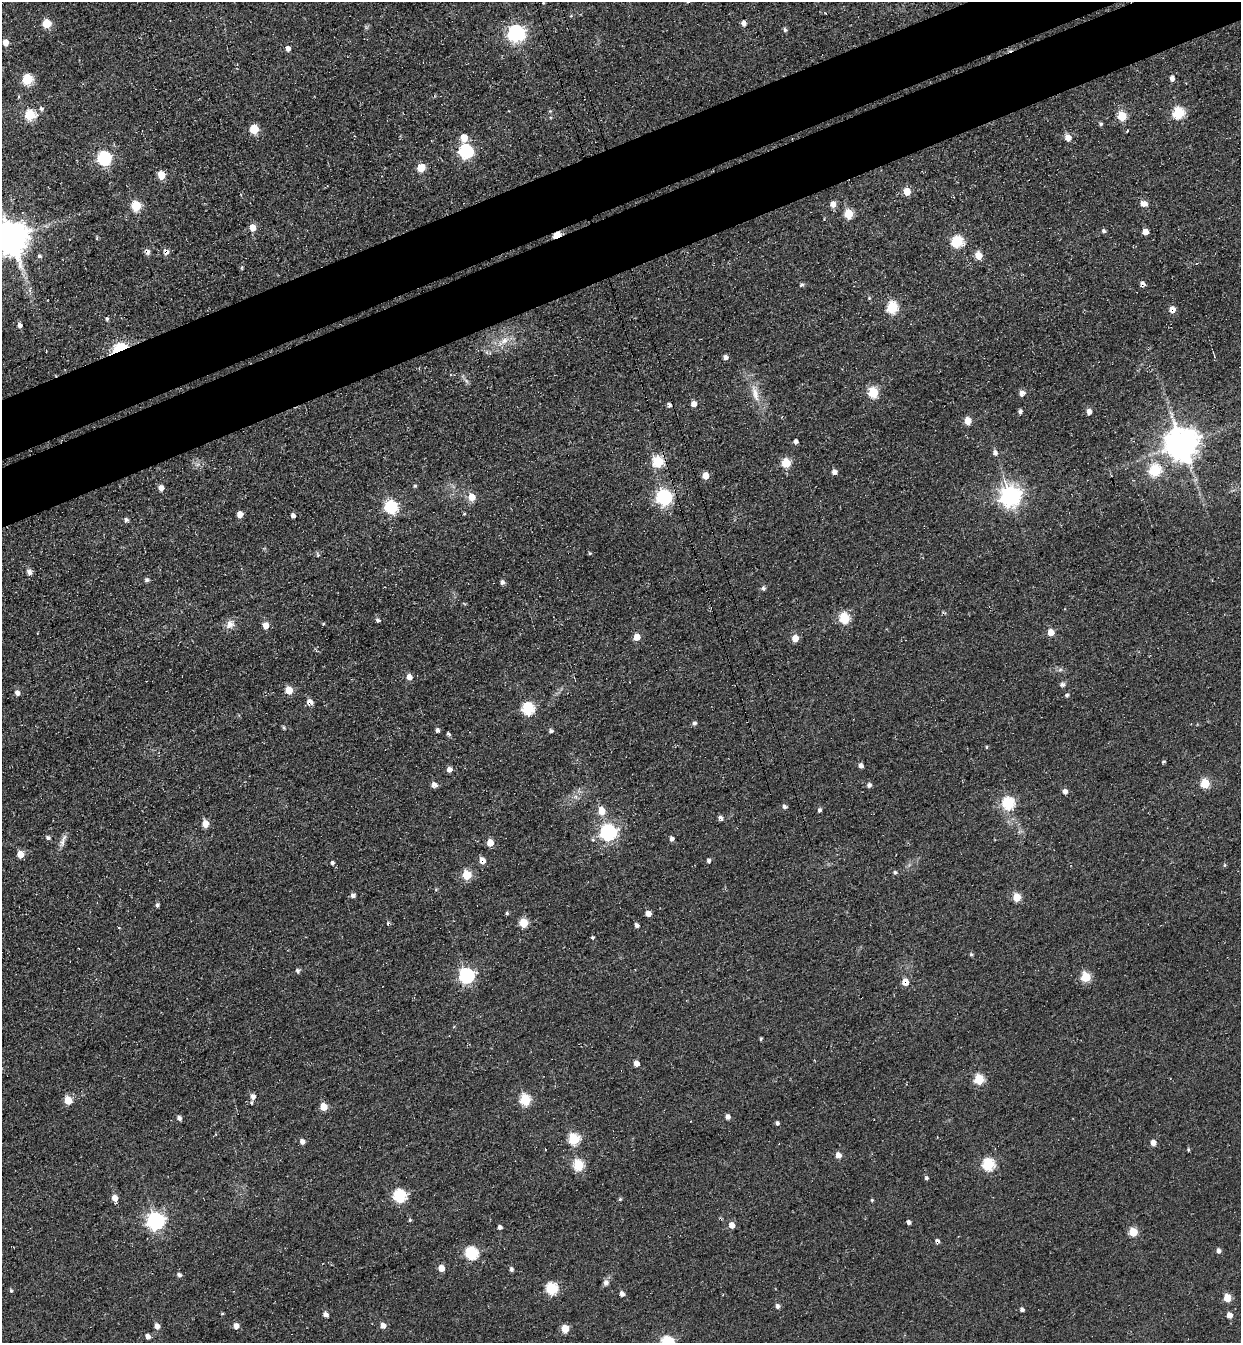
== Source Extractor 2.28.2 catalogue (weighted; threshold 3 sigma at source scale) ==
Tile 10 of 4 x 4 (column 2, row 3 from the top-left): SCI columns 1551-2789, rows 1405-2745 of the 5451 x 5491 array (HDU 1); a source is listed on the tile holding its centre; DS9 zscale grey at full resolution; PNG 1243 x 1345 px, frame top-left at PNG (2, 2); no overlay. Shown black and unused: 8% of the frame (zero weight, under 3 of 4 exposures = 7% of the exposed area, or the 3 px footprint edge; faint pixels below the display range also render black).
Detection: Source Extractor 2.28.2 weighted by HDU 2 'WHT'; one run over the whole footprint, this tile lists its part. Background 0.0477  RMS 0.017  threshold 0.0769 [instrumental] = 3 sigma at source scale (4.5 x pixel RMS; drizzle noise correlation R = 1.50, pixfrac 1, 0.05/0.05 arcsec/px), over >= 5 px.
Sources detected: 192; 3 cosmic-ray / hot-pixel residue — not listed; the other 189 listed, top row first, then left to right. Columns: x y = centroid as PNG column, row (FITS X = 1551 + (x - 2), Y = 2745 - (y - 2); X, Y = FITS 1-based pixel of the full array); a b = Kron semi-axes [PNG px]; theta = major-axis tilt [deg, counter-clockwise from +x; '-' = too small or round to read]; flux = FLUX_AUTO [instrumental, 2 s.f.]
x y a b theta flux
543 3 3 3 - 1.6
46 23 5 5 - 63
743 23 5 4 - 8.9
785 30 6 4 -74 3.2
516 33 7 7 - 570
5 42 5 5 - 15
288 48 6 5 - 7.6
1172 78 7 6 - 5.8
27 79 6 5 - 120
41 109 6 5 - 3.5
550 111 4 4 - 1.9
1178 113 6 6 - 150
30 115 6 5 - 99
1122 116 5 5 - 75
1101 124 4 4 - 3.2
254 129 5 5 - 64
1127 131 4 2 - 1.6
464 138 6 5 - 30
1068 138 6 6 - 16
465 151 7 7 - 250
104 158 6 6 - 280
421 167 5 5 - 50
161 175 5 5 - 38
907 192 5 5 - 40
833 204 6 6 - 12
1144 204 8 6 -6 11
136 206 6 5 - 90
848 214 5 5 - 70
252 227 5 5 - 25
1103 231 5 4 - 3.8
1145 232 5 5 - 15
557 235 5 4 - 52
11 238 10 9 - 4200
957 242 6 6 - 160
148 252 8 5 74 5.9
166 252 7 7 - 7.4
978 255 5 5 - 38
39 256 5 5 - 3.6
242 268 5 3 - 1.8
869 298 4 4 - 1.7
892 307 6 6 - 130
1172 309 6 6 - 13
107 319 5 4 - 2.9
19 325 5 5 - 7.3
504 341 19 8 36 19
120 348 8 5 23 280
725 357 5 5 - 6.4
466 381 9 3 -45 3.8
755 393 26 9 -75 25
873 393 6 5 - 110
1021 393 6 5 - 9.7
694 404 7 6 - 9
1020 411 5 4 - 5.1
1089 412 5 4 - 11
968 421 5 5 - 29
795 441 5 5 - 4.8
1182 444 9 9 - 3700
995 453 6 6 - 6.7
658 462 6 6 - 120
786 463 6 5 - 68
1155 470 6 6 - 140
834 472 6 6 - 6
705 476 5 5 - 24
415 486 4 4 - 2.3
161 488 5 5 - 13
1010 496 8 7 - 1100
472 497 6 5 - 27
664 497 7 6 - 450
391 508 8 6 -42 220
240 514 5 4 - 19
293 516 4 4 - 6.9
126 520 5 5 - 5.1
590 553 4 4 - 2.1
318 554 8 3 -71 2.3
29 572 7 6 - 7.1
147 580 5 5 - 4.1
502 582 6 5 - 4.7
763 588 6 5 - 3.5
844 618 6 5 - 110
378 620 5 4 - 4.3
230 624 13 10 53 13
323 624 4 3 - 1.9
265 625 5 5 - 19
1051 632 5 5 - 22
637 637 5 5 - 26
795 638 5 5 - 25
1060 670 7 4 19 3.2
409 677 5 5 - 15
1062 684 6 6 - 4.2
289 690 5 5 - 41
17 693 6 6 - 6.8
1067 695 4 4 - 3.5
310 702 7 6 - 11
528 709 6 6 - 170
694 723 5 4 - 3.9
283 728 5 4 - 2.5
437 730 6 5 - 3.6
551 731 4 4 - 3.9
448 734 6 4 -44 3.2
986 747 5 3 - 1.7
1163 761 5 3 - 2.5
861 766 5 4 - 7.6
449 770 5 5 - 9
1205 784 5 5 - 75
434 785 6 5 - 8.5
869 785 5 5 - 5.8
1065 792 5 4 - 9.4
1008 803 6 6 - 170
785 807 6 5 - 4.1
819 810 6 5 - 3.6
602 811 6 6 - 29
720 818 6 5 - 5.8
205 824 5 5 - 30
608 832 7 7 - 530
48 838 6 5 - 4.4
671 839 5 4 - 5.2
63 841 21 6 70 10
490 843 5 5 - 25
20 854 5 5 - 29
482 860 9 7 -69 11
709 861 5 4 - 4.4
332 863 5 5 - 3.8
1225 865 4 4 - 2.2
895 872 4 4 - 3.4
467 875 5 5 - 67
353 895 5 5 - 6.5
1017 897 5 5 - 44
157 905 4 4 - 4.4
506 913 5 4 - 2.7
648 913 5 5 - 11
388 923 5 4 - 2.7
524 923 5 5 - 68
637 925 5 4 - 5.8
592 937 4 4 - 2.3
971 954 5 4 - 2.3
297 971 6 5 - 4.3
466 976 7 6 - 390
1086 977 5 5 - 91
905 982 7 7 - 18
761 1039 5 3 - 1.9
636 1063 5 4 - 14
979 1079 5 5 - 92
253 1097 6 5 - 7.8
68 1100 6 5 - 40
525 1100 6 5 - 110
251 1103 5 4 - 2.4
323 1107 5 5 - 36
727 1117 6 5 - 6.3
179 1118 5 4 - 6.7
777 1123 5 4 - 3.9
574 1139 6 6 - 130
302 1141 5 5 - 8.4
1153 1143 5 4 - 14
1188 1149 5 4 - 2.3
838 1155 5 5 - 14
988 1164 6 6 - 170
578 1165 6 5 - 110
926 1178 5 4 - 3.1
399 1196 6 6 - 200
115 1198 6 5 - 13
620 1199 4 4 - 2.4
872 1200 4 4 - 2
410 1220 5 4 - 2.2
156 1221 7 7 - 580
908 1222 4 4 - 5.6
732 1225 7 6 - 12
499 1227 4 4 - 6.2
1133 1232 5 5 - 55
1218 1251 6 5 - 5.7
471 1253 6 6 - 200
441 1268 5 5 - 19
511 1269 5 4 - 5.1
179 1275 5 4 - 5.2
606 1283 8 6 68 7.3
552 1288 6 6 - 150
11 1290 5 4 - 2.5
622 1294 6 5 - 6
1227 1298 5 5 - 35
777 1306 6 5 - 5.2
1022 1310 4 4 - 4.8
222 1314 4 3 - 1.8
325 1315 5 4 - 8.7
1229 1315 5 5 - 14
157 1326 5 5 - 12
236 1326 7 6 - 8.6
383 1326 5 5 - 14
565 1329 5 5 - 37
147 1336 5 5 - 7.5
667 1342 6 6 - 200
Overlapping masked pixels (flux is a lower limit): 8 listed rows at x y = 557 235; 166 252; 1172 309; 120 348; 658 462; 310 702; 482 860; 905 982
Isophote crosses this tile's border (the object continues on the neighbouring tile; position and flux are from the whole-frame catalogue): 2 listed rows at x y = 11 238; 667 1342